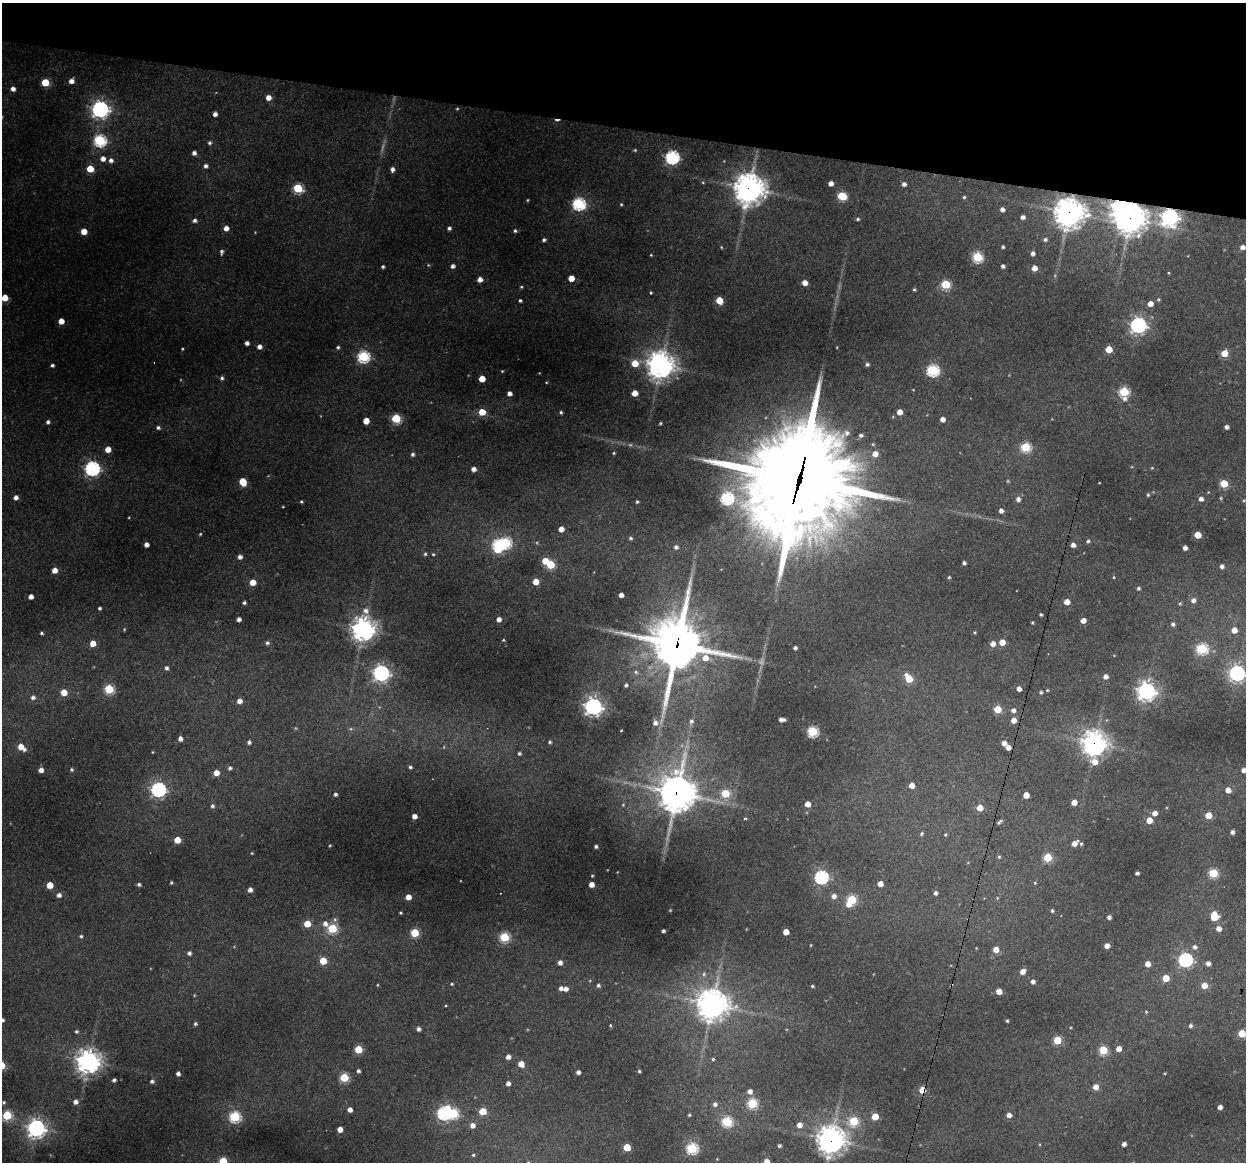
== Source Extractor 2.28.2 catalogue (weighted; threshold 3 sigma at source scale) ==
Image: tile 2 of 4 x 4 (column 2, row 1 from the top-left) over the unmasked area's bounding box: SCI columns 1245-2488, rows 3599-4758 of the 4975 x 4996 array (HDU 1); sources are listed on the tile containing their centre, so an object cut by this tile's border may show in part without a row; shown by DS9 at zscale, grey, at full resolution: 1 PNG px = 1 image px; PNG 1248 x 1164 px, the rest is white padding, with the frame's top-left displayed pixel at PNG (2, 3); no overlay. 11% of this frame is shown black and not used: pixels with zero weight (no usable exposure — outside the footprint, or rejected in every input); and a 3 px margin inside the footprint's outer edge (the drizzle kernel's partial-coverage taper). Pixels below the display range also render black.
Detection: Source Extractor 2.28.2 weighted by HDU 2 'WHT'; one run over the whole footprint, this tile lists its part. Background 0.342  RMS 0.014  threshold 0.0634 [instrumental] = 3 sigma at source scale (4.5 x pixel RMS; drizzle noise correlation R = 1.50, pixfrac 1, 0.05/0.05 arcsec/px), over >= 5 px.
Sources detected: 363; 5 too faint to see at this stretch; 3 inside a brighter object's white glare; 2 cosmic-ray / hot-pixel residue — not listed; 1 inside a brighter listed object's ellipse — not listed separately; the other 352 listed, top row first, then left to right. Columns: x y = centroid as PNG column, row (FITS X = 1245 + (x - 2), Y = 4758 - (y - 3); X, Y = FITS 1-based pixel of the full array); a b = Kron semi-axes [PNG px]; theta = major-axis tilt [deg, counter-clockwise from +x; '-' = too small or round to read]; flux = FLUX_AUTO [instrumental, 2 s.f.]
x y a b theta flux
71 81 5 4 - 9.4
45 82 5 5 - 47
13 89 4 4 - 7.1
268 97 5 4 - 12
100 109 7 7 - 620
457 109 4 3 - 1.3
215 114 4 4 - 7.1
100 140 6 6 - 190
210 143 4 4 - 3.2
635 150 4 4 - 1.5
194 153 4 4 - 5.7
672 157 6 6 - 280
103 159 5 5 - 9.1
111 160 6 5 - 6.3
206 166 5 4 - 4.5
90 169 5 5 - 35
392 169 5 5 - 5.4
703 183 5 3 - 1.2
831 183 4 4 - 9.4
904 184 4 4 - 5.6
298 188 5 5 - 92
749 188 11 11 - 1700
842 196 6 5 - 85
964 197 4 4 - 1.9
579 204 6 6 - 240
621 204 3 3 - 1.5
1002 209 4 4 - 5.9
1069 213 10 10 - 1900
1023 217 4 4 - 5.9
1170 217 7 7 - 720
858 219 4 4 - 2.5
1130 219 12 10 21 1600
194 220 5 4 - 4.5
226 228 5 4 - 11
449 228 4 4 - 3.9
84 231 5 4 - 22
515 231 4 4 - 2.7
1045 239 5 4 - 3.2
544 240 4 3 - 3.1
721 247 4 3 - 1.2
1003 247 4 3 - 2.2
1242 247 5 4 - 8.1
221 252 7 4 89 3.3
1033 253 4 4 - 5.7
651 255 3 3 - 1.2
977 257 5 5 - 130
428 265 4 4 - 1.4
453 266 4 4 - 5.3
1003 266 4 4 - 4.4
383 267 3 3 - 3.3
1034 268 4 4 - 12
1168 273 4 3 - 1.2
571 278 5 4 - 20
480 279 5 4 - 9.6
805 283 5 4 - 13
946 284 5 5 - 90
521 287 4 3 - 1.7
914 289 4 3 - 2
651 293 3 2 - 1.5
5 298 5 5 - 29
520 300 4 3 - 2.8
719 300 5 5 - 38
1158 300 5 5 - 2
1150 304 5 4 - 13
61 321 4 4 - 17
1138 325 7 6 - 480
247 343 4 4 - 5.4
259 347 4 4 - 7.7
338 347 4 4 - 2.7
182 349 3 2 - 1.3
1109 349 5 5 - 31
1224 353 5 5 - 29
363 356 6 6 - 190
635 363 6 5 - 28
867 364 4 4 - 3.6
52 365 4 3 - 3.5
660 365 10 9 - 1400
933 370 6 5 - 190
502 371 3 3 - 1.1
222 378 5 4 - 3.5
482 379 5 4 - 26
546 382 4 2 - 0.9
1124 392 5 5 - 110
509 393 4 4 - 8.2
635 393 5 4 - 20
1124 399 8 6 6 5.5
482 412 5 5 - 30
561 412 4 3 - 2.2
899 412 4 4 - 14
396 418 5 5 - 87
942 419 4 4 - 9.6
366 421 5 5 - 22
48 422 4 4 - 3.9
660 423 3 3 - 1.8
1226 427 4 4 - 5.2
158 428 4 4 - 3.9
861 435 4 4 - 3.6
630 445 6 5 - 2.4
1026 447 5 5 - 110
108 449 4 4 - 17
614 453 4 3 - 1.6
413 454 5 4 - 3.6
875 454 5 5 - 12
92 468 6 6 - 390
1152 468 4 4 - 1.4
473 469 4 4 - 8.9
799 481 68 34 75 26000
1008 481 5 4 - 1.5
243 482 6 5 - 44
1099 483 3 2 - 0.77
1224 483 5 5 - 51
1153 492 4 4 - 1.3
1148 495 5 4 - 2.2
16 497 4 4 - 7.5
727 498 6 6 - 220
1018 499 5 5 - 6
1201 499 4 4 - 7.2
1244 500 5 4 - 1.6
301 502 3 3 - 2.2
637 502 4 4 - 2.2
283 507 3 2 - 1
1001 511 4 4 - 6.3
561 529 4 4 - 12
200 534 4 3 - 1.5
1198 535 5 5 - 36
631 538 4 4 - 2.9
1088 541 4 4 - 2.6
146 544 4 4 - 8.3
498 545 8 6 88 180
1073 545 4 4 - 7.3
676 547 5 5 - 4.4
1185 548 4 4 - 7
425 554 5 4 - 2.2
433 554 4 4 - 1.7
240 557 4 4 - 6.1
545 561 5 4 - 25
964 563 4 4 - 4.1
550 565 5 5 - 66
1222 566 4 4 - 4.8
55 570 4 4 - 14
949 577 3 3 - 2
1114 577 4 3 - 1.1
253 582 5 4 - 21
536 582 5 4 - 23
1138 588 4 4 - 3.1
621 595 4 4 - 9.7
31 597 4 4 - 8.5
1193 600 5 5 - 6.5
1067 602 4 4 - 15
244 603 4 3 - 3.4
1180 603 5 4 - 1.8
99 608 3 3 - 2.6
365 611 8 6 -21 7.2
1041 615 3 3 - 2.6
239 619 4 4 - 6.7
499 619 4 4 - 8.7
1083 620 4 4 - 11
1032 623 3 3 - 2
1173 624 5 5 - 3.5
124 629 5 3 - 1.2
363 629 8 8 - 1200
1234 630 5 5 - 16
974 632 4 3 - 1.4
42 633 3 3 - 2.2
503 640 3 3 - 1.3
1002 642 4 4 - 21
93 643 5 4 - 19
267 643 5 5 - 3.2
677 644 22 20 89 5400
993 644 5 5 - 10
795 648 4 3 - 4.2
1202 649 6 5 - 150
166 668 5 4 - 4.4
381 673 7 6 - 530
1237 673 6 6 - 490
1105 676 5 4 - 7.8
909 679 6 5 - 45
626 685 3 3 - 2.8
109 689 5 5 - 90
1019 689 4 4 - 8
1047 690 4 4 - 1.4
1146 691 7 7 - 660
64 692 5 5 - 22
1041 692 4 4 - 2.6
33 697 6 6 - 5.2
239 701 5 4 - 9
593 706 7 7 - 630
997 709 5 5 - 47
1013 710 5 4 - 5.9
782 720 6 3 0 6.8
1013 720 5 5 - 12
691 721 6 5 - 4.1
655 723 6 6 - 6.5
621 730 3 2 - 0.94
812 731 5 5 - 140
180 739 5 5 - 7.1
249 742 4 4 - 3.7
550 742 4 4 - 2.7
1004 743 4 4 - 9.7
1094 743 10 10 - 900
21 747 8 5 -39 19
1008 747 4 4 - 10
519 753 4 4 - 2.7
1094 762 9 8 - 14
410 767 4 4 - 2.7
230 768 5 4 - 3.6
41 770 4 4 - 9
72 770 4 4 - 2.1
1244 770 4 4 - 7.4
216 773 5 4 - 16
912 785 4 4 - 14
158 789 6 6 - 370
1228 790 5 5 - 13
677 793 15 13 81 2800
335 794 4 3 - 3.5
725 794 5 5 - 69
1026 795 5 4 - 18
1074 802 4 4 - 16
808 804 4 4 - 14
623 805 5 4 - 1.5
212 806 5 5 - 3.8
980 808 5 4 - 25
1155 813 5 4 - 10
1208 815 5 5 - 24
414 816 4 4 - 10
745 818 4 3 - 1.6
1149 820 5 4 - 19
999 822 7 3 37 3.2
1232 832 4 4 - 5.1
922 834 5 4 - 2.5
945 835 4 4 - 1.7
177 840 5 4 - 30
1074 843 6 4 38 12
1081 844 4 4 - 2.3
330 845 4 2 - 1.2
596 847 3 3 - 3.5
252 853 3 3 - 1.2
999 857 5 5 - 2
1047 857 5 5 - 60
1137 873 4 4 - 4.5
1213 873 5 5 - 89
592 876 3 3 - 1.5
821 877 6 6 - 280
171 883 3 2 - 1.6
1035 883 4 3 - 1.4
139 884 4 4 - 3.1
880 884 4 4 - 12
50 885 5 4 - 31
591 885 4 4 - 13
250 890 4 4 - 7.2
935 893 4 4 - 4.5
59 895 5 4 - 6.8
834 896 5 5 - 8.1
408 897 4 4 - 15
997 898 5 4 - 1.5
852 899 5 5 - 94
849 905 5 5 - 9.7
670 910 2 2 - 1
1052 911 5 4 - 2.3
400 913 3 3 - 2.1
1214 916 7 5 -90 44
1109 917 4 4 - 4.9
307 924 5 5 - 29
325 924 7 6 - 8
332 928 5 5 - 92
1218 929 5 5 - 9.6
663 931 3 3 - 3.3
786 932 4 4 - 20
415 933 5 5 - 69
81 936 4 4 - 2.3
504 937 6 5 - 86
811 945 4 3 - 1.1
1107 946 5 4 - 9.8
1194 947 6 5 - 5.1
976 948 3 3 - 0.86
996 949 4 4 - 17
189 953 5 5 - 4.8
1185 960 6 6 - 320
323 961 5 5 - 37
560 962 5 5 - 7
1208 963 4 4 - 7.3
1148 964 4 4 - 14
1022 971 5 4 - 12
704 974 6 6 - 3.5
1166 978 5 5 - 33
1033 981 4 4 - 5.5
452 984 4 3 - 1.7
377 985 3 3 - 1.2
598 985 5 4 - 3.4
1204 985 5 5 - 20
812 986 4 3 - 1.7
566 989 5 5 - 7.2
999 991 4 4 - 18
194 995 4 3 - 1.2
712 1004 11 10 - 1900
446 1005 4 3 - 1.1
1146 1012 4 4 - 1.4
2 1020 3 3 - 3.6
1007 1021 3 3 - 1.9
195 1024 4 4 - 2.8
610 1025 4 3 - 1.4
1190 1026 5 5 - 3.3
418 1029 4 4 - 5.5
76 1031 4 4 - 2.9
1242 1033 5 5 - 43
1057 1040 5 5 - 56
358 1049 5 5 - 52
1119 1049 5 4 - 12
1103 1050 5 5 - 71
508 1057 4 4 - 8.1
713 1059 4 4 - 1.9
88 1061 8 8 - 1200
521 1064 5 4 - 17
358 1071 4 4 - 3.2
639 1071 4 4 - 2.1
578 1072 4 4 - 6
1165 1073 3 2 - 1.1
178 1074 4 4 - 5.3
344 1077 5 5 - 78
114 1080 4 3 - 3.5
152 1081 4 4 - 3.6
508 1083 4 4 - 7.1
1096 1087 5 5 - 11
923 1090 4 4 - 39
750 1091 5 5 - 7.7
4 1102 5 5 - 3
75 1102 5 5 - 8
752 1103 5 5 - 110
715 1104 6 5 - 5.1
1220 1107 4 4 - 7.8
350 1110 4 4 - 8.1
483 1111 5 5 - 40
444 1113 6 6 - 270
7 1115 5 5 - 100
689 1115 3 3 - 1.6
1009 1115 5 5 - 7.9
235 1117 6 5 - 150
875 1117 5 5 - 33
727 1121 6 5 - 120
854 1121 6 5 - 89
472 1125 5 5 - 8.7
799 1125 6 5 - 10
36 1128 7 7 - 640
340 1129 4 4 - 14
831 1140 10 10 - 1500
1124 1144 4 4 - 6.3
779 1146 4 4 - 2.9
627 1147 5 5 - 40
692 1148 6 5 - 150
473 1155 4 4 - 1.9
223 1161 5 5 - 64
767 1162 5 4 - 16
Overlapping masked pixels (flux is a lower limit): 10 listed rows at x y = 749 188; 1069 213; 1170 217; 1130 219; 799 481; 677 644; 1094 743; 677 793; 923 1090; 831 1140
Isophote crosses this tile's border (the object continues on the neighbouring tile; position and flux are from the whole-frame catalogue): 7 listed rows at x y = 5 298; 1237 673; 1244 770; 2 1020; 1242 1033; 223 1161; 767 1162